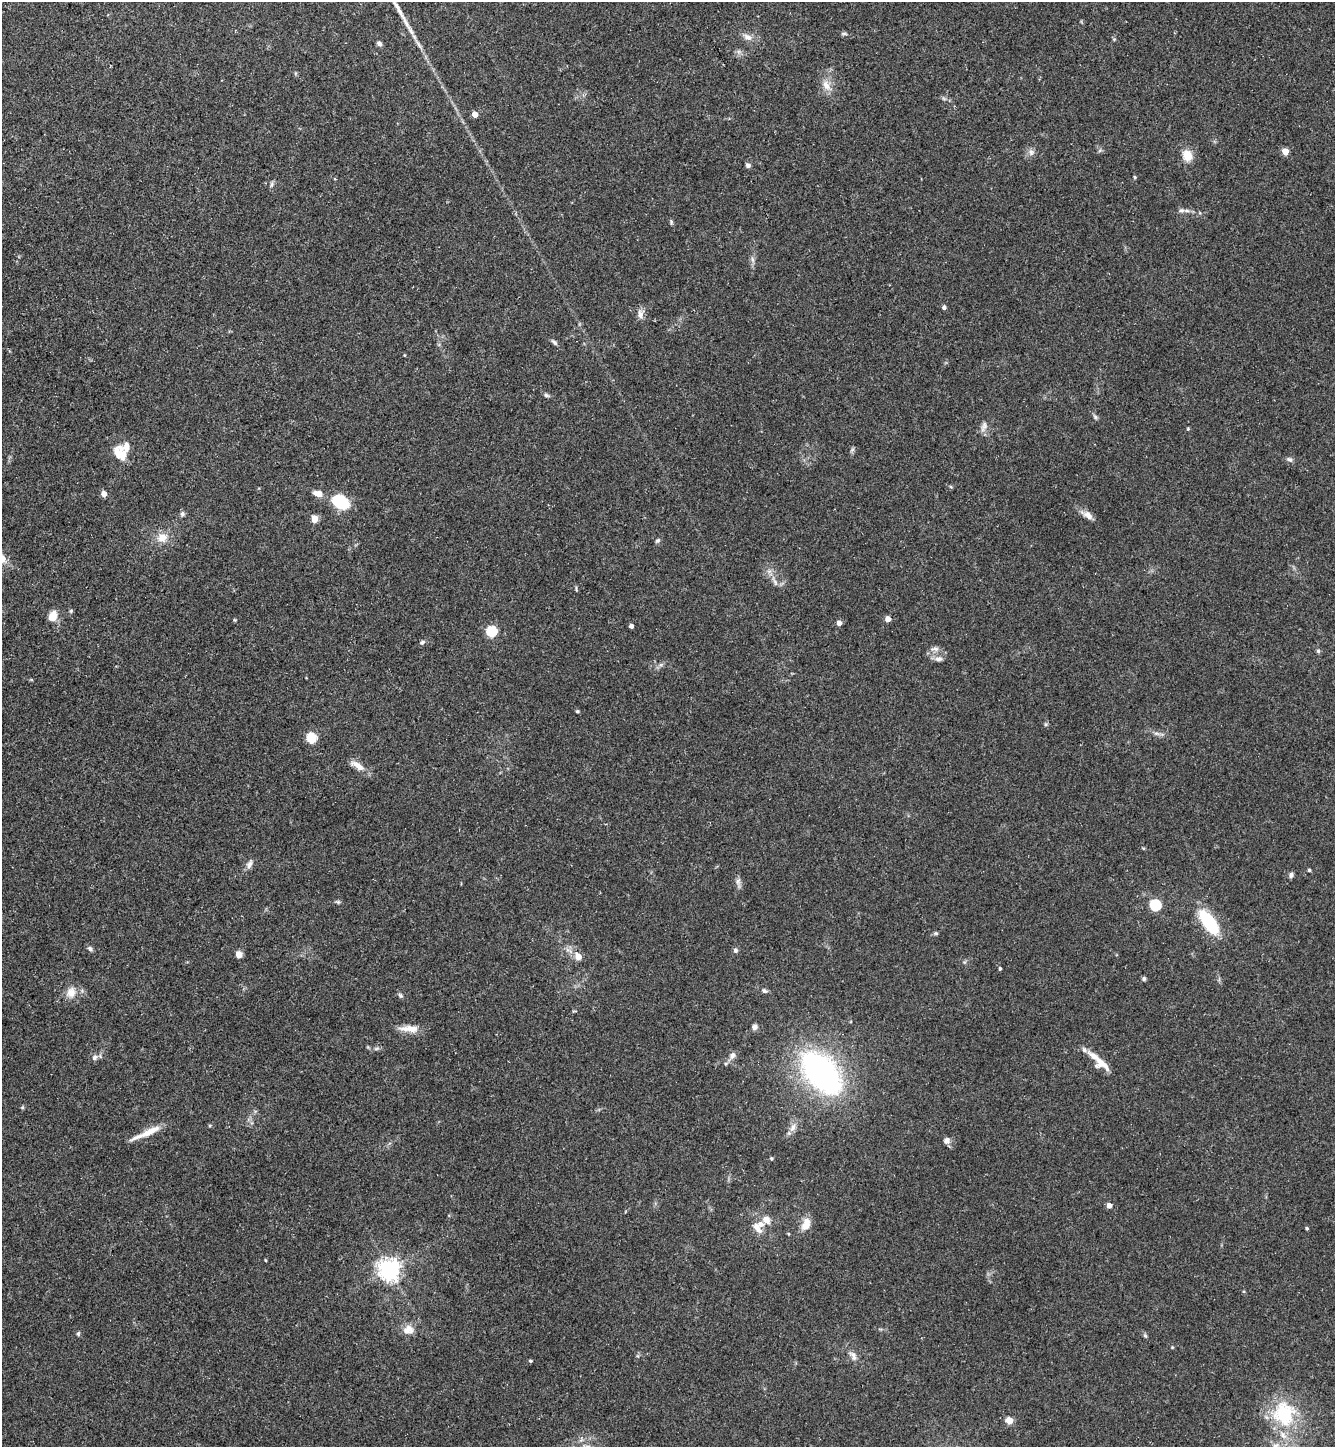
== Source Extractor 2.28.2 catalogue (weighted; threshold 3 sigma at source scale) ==
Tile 11 of 4 x 4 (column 3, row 3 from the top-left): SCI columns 2955-4287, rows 1446-2890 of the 5774 x 5783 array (HDU 1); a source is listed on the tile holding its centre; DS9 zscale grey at full resolution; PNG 1337 x 1449 px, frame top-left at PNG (2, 2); no overlay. Shown black and unused: <1% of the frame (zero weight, under 3 of 5 exposures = <1% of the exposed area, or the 3 px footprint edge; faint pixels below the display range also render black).
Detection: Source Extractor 2.28.2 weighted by HDU 2 'WHT'; one run over the whole footprint, this tile lists its part. Background 0.0627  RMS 0.0059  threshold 0.0266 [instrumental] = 3 sigma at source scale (4.5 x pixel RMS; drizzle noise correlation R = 1.50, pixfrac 1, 0.05/0.05 arcsec/px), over >= 5 px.
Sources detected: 100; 9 inside a brighter listed object's ellipse — not listed separately; the other 91 listed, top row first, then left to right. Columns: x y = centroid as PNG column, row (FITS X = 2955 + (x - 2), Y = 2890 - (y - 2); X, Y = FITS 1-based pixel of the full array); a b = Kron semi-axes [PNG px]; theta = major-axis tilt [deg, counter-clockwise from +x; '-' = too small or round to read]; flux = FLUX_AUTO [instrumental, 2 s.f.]
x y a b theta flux
396 5 35 6 -57 8.7
844 33 8 4 0 1
747 37 13 7 -29 3.5
379 43 6 5 - 1.9
826 85 15 9 -58 5.3
475 114 4 4 - 7.7
1285 151 5 4 - 9.3
1031 152 9 8 - 2.4
1187 155 12 10 -67 8.1
748 165 6 5 - 1.6
1135 177 5 3 - 0.63
272 184 8 5 83 1.3
1181 210 9 6 2 1.9
671 222 7 4 -72 0.9
752 259 8 3 -71 1.3
944 307 4 4 - 1.6
640 314 12 8 88 3.3
554 342 9 5 -45 1.5
404 355 4 3 - 0.47
546 395 7 5 -17 1.2
1095 417 7 5 -54 1.2
984 426 16 6 69 2.9
1188 429 4 4 - 0.66
121 456 19 14 -73 7.8
1289 459 9 5 -27 1.6
318 493 11 6 -14 4.9
104 494 4 4 - 5.9
340 502 19 13 -31 23
182 514 8 6 79 1.3
1087 515 17 8 -33 4
314 519 5 4 - 13
162 537 12 11 - 6.9
658 540 7 5 30 1
775 582 12 4 -67 1.9
576 589 8 2 -80 0.68
71 611 5 4 - 0.8
52 616 12 9 69 7
888 619 4 4 - 5.1
839 623 4 4 - 3.8
631 626 4 4 - 2.5
491 631 5 5 - 48
422 642 7 5 37 1.3
935 649 13 7 6 2.5
1318 651 6 5 - 0.96
938 659 11 6 2 2.5
577 711 5 3 - 0.67
1156 733 9 4 -19 1.6
311 738 5 5 - 37
358 766 20 8 -37 5.6
249 864 12 7 65 2.7
1309 870 3 3 - 0.92
1291 875 7 6 - 1.6
738 881 9 6 71 2.1
338 902 6 5 - 0.92
1155 905 6 5 - 50
1209 922 28 12 -54 33
936 933 6 5 - 0.88
90 948 7 6 - 1.6
735 950 6 6 - 1.5
239 954 5 4 - 10
578 956 5 5 - 8.4
1000 969 4 3 - 0.84
1144 979 5 5 - 1.3
764 991 9 5 -36 1.4
71 993 15 12 76 6.5
401 995 7 6 - 1.1
754 1027 6 5 - 2.6
409 1029 26 8 -4 6.8
376 1048 8 4 19 1.1
732 1055 10 8 49 2.8
1093 1056 25 11 -66 6.4
94 1057 8 6 61 2.1
821 1072 39 22 -48 180
793 1127 14 7 63 3.6
147 1133 42 6 24 8.8
947 1140 9 8 - 2.4
771 1158 4 3 - 0.9
1109 1205 4 4 - 4.4
766 1220 12 9 -48 4.3
806 1224 17 10 70 6.4
757 1227 18 8 -56 5.4
1307 1228 3 3 - 0.81
265 1260 3 3 - 0.58
389 1269 7 7 - 420
408 1329 14 12 13 5.6
78 1333 6 4 68 0.86
1145 1336 6 4 -43 0.89
853 1354 13 7 -22 3
530 1361 4 4 - 0.9
1284 1414 35 31 -89 39
1009 1420 5 4 - 12
Isophote crosses this tile's border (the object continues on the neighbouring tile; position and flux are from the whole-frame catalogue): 2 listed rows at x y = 396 5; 1284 1414